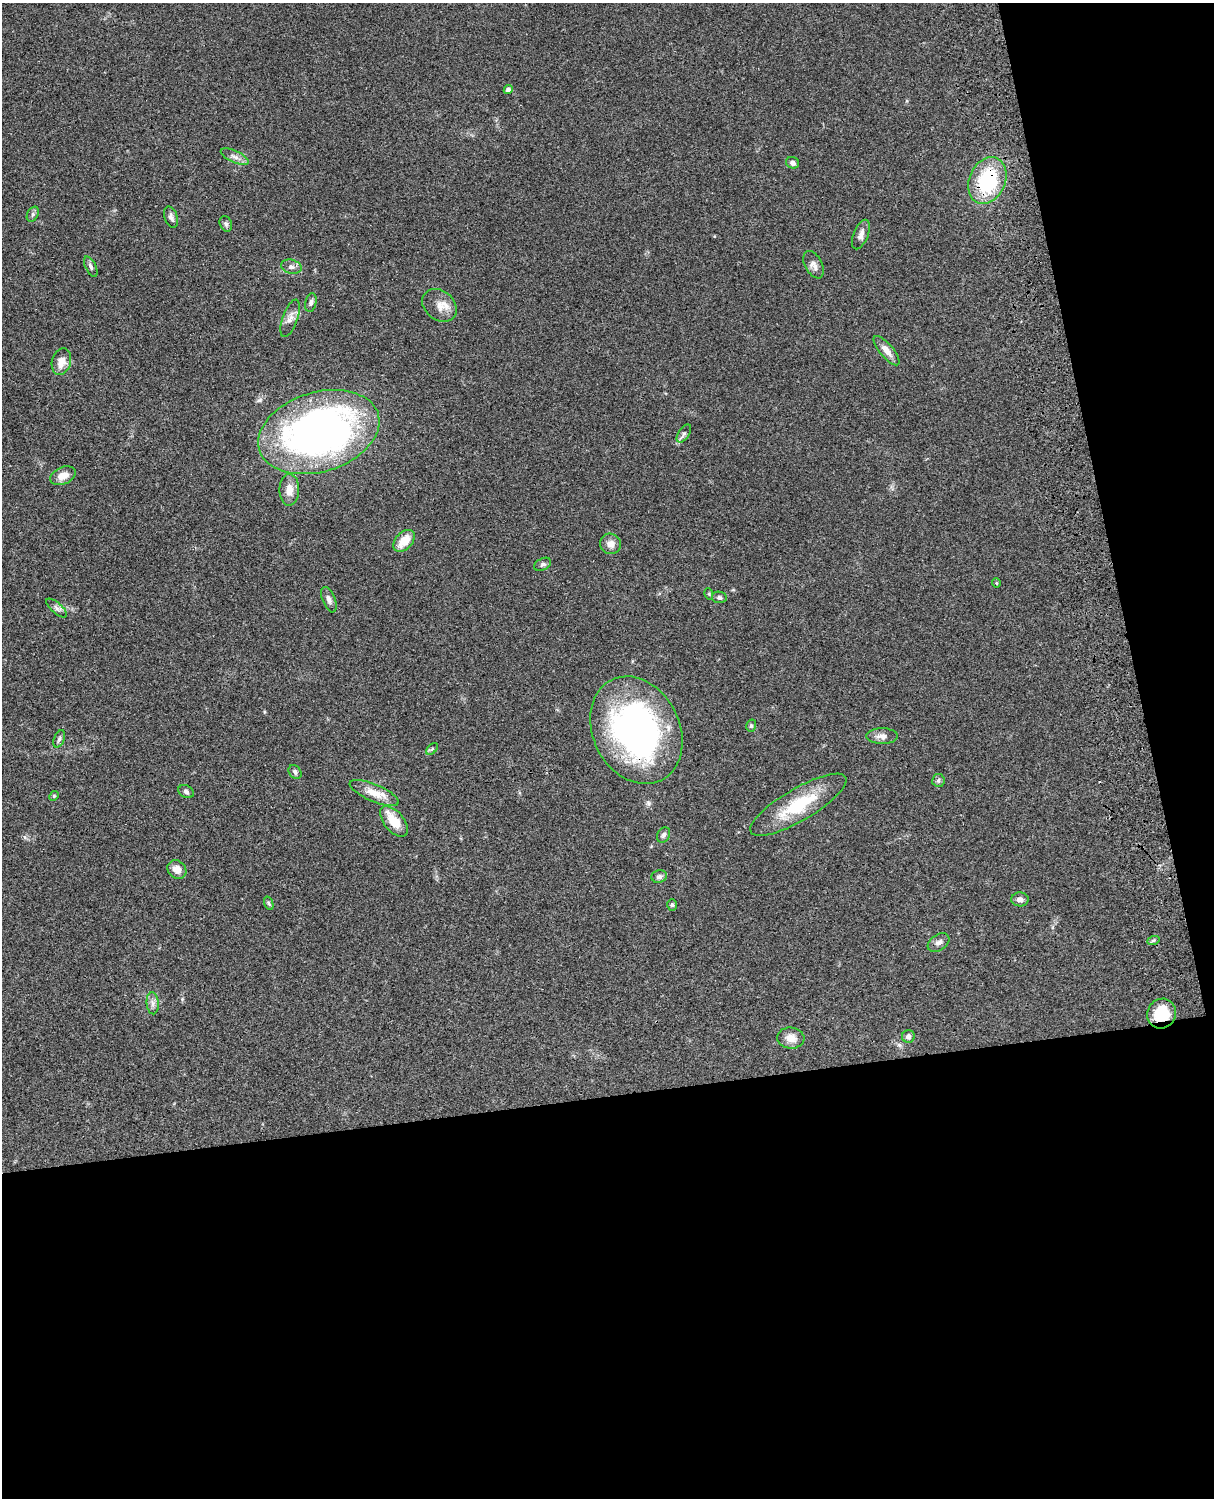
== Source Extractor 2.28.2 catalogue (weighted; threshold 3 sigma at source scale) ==
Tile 12 of 4 x 3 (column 4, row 3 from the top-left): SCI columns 3758-4969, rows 277-1772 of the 5088 x 4927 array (HDU 1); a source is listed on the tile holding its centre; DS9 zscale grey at full resolution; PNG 1216 x 1500 px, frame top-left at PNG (2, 3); each listed source drawn as its Kron ellipse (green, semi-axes under 4 px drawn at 4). Shown black and unused: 33% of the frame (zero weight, under 3 of 4 exposures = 6% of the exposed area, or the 3 px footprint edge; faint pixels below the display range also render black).
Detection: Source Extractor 2.28.2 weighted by HDU 2 'WHT'; one run over the whole footprint, this tile lists its part. Background 0.0788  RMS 0.0059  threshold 0.0265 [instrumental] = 3 sigma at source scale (4.5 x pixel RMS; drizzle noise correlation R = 1.50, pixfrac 1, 0.05/0.05 arcsec/px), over >= 5 px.
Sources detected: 53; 1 inside a brighter listed object's ellipse — not listed separately; the other 52 listed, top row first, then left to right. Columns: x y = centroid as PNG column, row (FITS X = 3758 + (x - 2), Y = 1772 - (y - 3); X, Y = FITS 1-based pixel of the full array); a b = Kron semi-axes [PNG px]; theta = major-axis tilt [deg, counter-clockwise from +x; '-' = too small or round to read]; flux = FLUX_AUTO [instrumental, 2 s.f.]
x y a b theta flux
508 90 4 4 - 2.1
235 157 15 6 -25 2.9
792 163 6 5 - 1.8
987 180 24 18 66 44
33 214 8 5 62 1.4
171 217 11 6 -69 2.2
226 224 8 6 -69 1.4
861 234 15 7 68 3.1
813 265 15 8 -62 3.5
91 267 11 5 -63 1.6
291 267 10 7 -13 2.4
311 303 9 5 78 1.6
439 305 19 14 -40 7
290 318 20 7 70 4.1
887 351 18 6 -50 4.7
61 361 13 9 72 6.2
319 432 62 40 17 290
684 434 10 5 56 1.6
63 476 13 8 23 5.6
289 490 16 10 88 6
404 541 13 8 47 11
611 544 10 10 - 3.7
543 564 9 6 28 1.5
996 583 4 4 - 0.57
709 594 6 3 -73 0.55
719 597 7 5 -9 1.3
329 600 13 6 -68 2.3
57 608 13 5 -41 2
751 726 6 5 - 1.1
636 730 56 43 -64 180
882 736 15 8 -1 3.7
59 739 9 5 69 1.4
432 749 7 4 45 0.87
295 772 7 5 -50 1.5
938 780 6 6 - 1.4
186 792 8 6 -27 1.6
374 793 26 8 -23 8.8
54 796 5 4 - 0.71
798 805 55 16 30 30
394 821 18 9 -49 11
664 835 8 6 64 1.8
177 869 10 8 -40 4.6
659 877 8 6 14 1.7
1020 899 8 7 - 2.6
269 903 7 4 -70 0.86
672 905 6 5 - 0.92
1153 941 6 4 20 0.97
939 943 12 8 33 2.7
153 1003 11 6 -86 2.5
1161 1014 15 14 - 17
908 1036 6 6 - 2.4
791 1038 13 10 -5 6
Overlapping masked pixels (flux is a lower limit): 3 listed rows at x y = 987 180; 636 730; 1161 1014